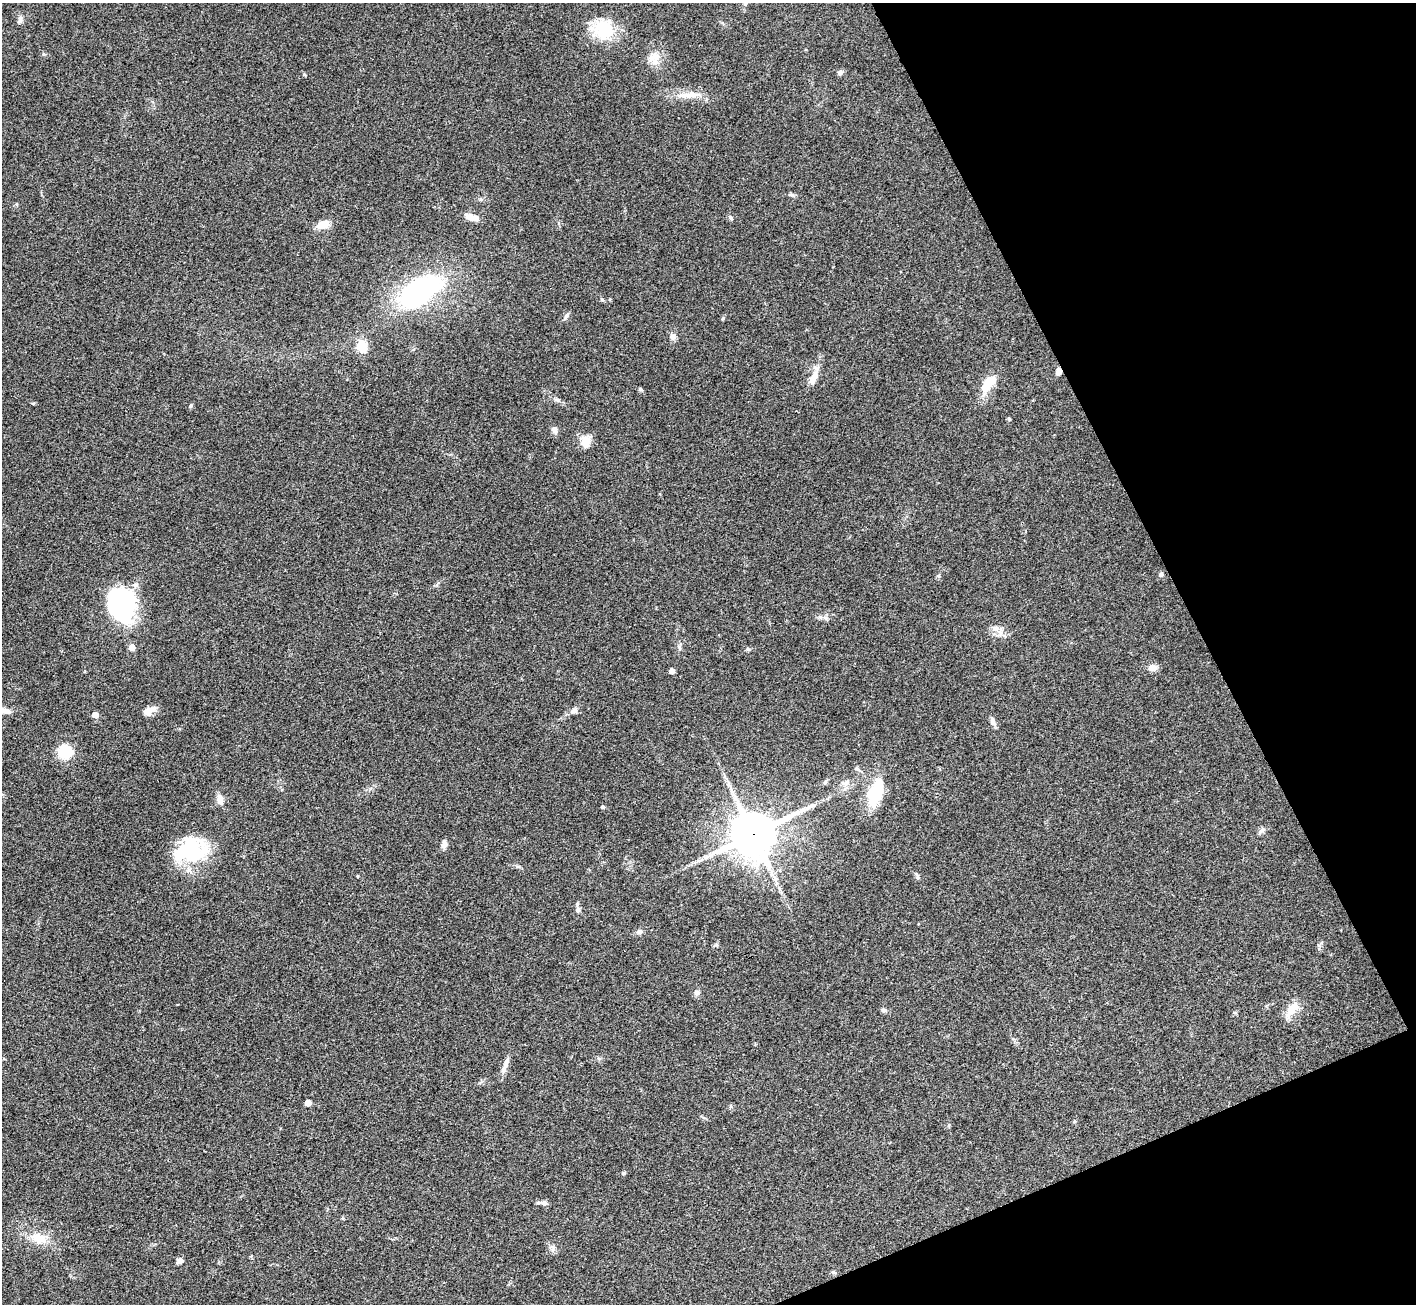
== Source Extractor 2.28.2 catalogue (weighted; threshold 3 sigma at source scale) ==
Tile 12 of 4 x 4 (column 4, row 3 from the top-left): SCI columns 4248-5661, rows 1590-2891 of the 5663 x 5651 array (HDU 1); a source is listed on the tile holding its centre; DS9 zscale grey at full resolution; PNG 1418 x 1306 px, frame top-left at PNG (2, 3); no overlay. Shown black and unused: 20% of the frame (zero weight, under 3 of 4 exposures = <1% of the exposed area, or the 3 px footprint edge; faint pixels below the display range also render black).
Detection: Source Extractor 2.28.2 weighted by HDU 2 'WHT'; one run over the whole footprint, this tile lists its part. Background 0.0954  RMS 0.0061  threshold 0.0276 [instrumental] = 3 sigma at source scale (4.5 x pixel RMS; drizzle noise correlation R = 1.50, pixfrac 1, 0.05/0.05 arcsec/px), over >= 5 px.
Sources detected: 63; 2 inside a brighter object's white glare — not listed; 2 inside a brighter listed object's ellipse — not listed separately; the other 59 listed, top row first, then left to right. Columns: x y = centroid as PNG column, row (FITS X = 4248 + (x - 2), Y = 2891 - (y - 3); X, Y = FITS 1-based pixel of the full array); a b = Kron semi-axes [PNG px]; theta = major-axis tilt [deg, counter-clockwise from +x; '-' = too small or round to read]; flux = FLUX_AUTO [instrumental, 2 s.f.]
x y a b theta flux
20 20 11 6 74 2.2
604 30 23 20 -17 28
655 58 20 11 87 7.3
840 73 6 6 - 1.4
691 95 24 8 5 7.5
791 195 6 4 -1 1.1
472 217 16 7 -16 6.4
730 218 7 5 -43 1.1
323 224 17 9 19 6.6
419 291 35 19 34 140
602 300 6 4 -18 0.73
566 316 11 3 59 1.2
723 318 6 4 58 0.73
672 337 9 7 -76 2.4
362 346 11 9 -82 12
1059 371 7 5 -86 3.2
812 380 12 9 82 4.5
988 383 19 12 83 8.6
640 389 5 4 - 1.3
557 400 7 5 -41 1.3
554 430 8 6 -70 2.8
586 442 16 11 -88 7.2
1161 574 5 5 - 1.9
121 607 33 28 88 75
825 617 7 4 -20 1.4
995 628 10 8 -8 3.8
132 647 5 4 - 8.1
1152 668 9 7 -3 4.5
672 671 4 4 - 3.8
5 711 16 6 -5 4.3
149 711 15 9 35 4.8
574 711 9 7 14 2.3
95 715 5 4 - 4.9
993 721 11 6 -73 2.5
66 752 17 16 - 15
857 769 9 3 -33 1.1
845 783 14 5 5 2.7
876 792 29 13 71 30
220 799 14 7 -79 4
603 807 4 3 - 1.1
1261 831 14 5 43 2
753 834 15 13 26 2200
444 844 9 6 78 3
189 852 42 22 10 43
706 857 8 5 33 1.8
917 877 10 4 -68 1.4
578 910 6 6 - 1.4
639 932 7 7 - 1.8
697 993 8 7 - 1.9
1292 1009 23 10 52 8.7
883 1010 6 5 - 1.4
505 1065 21 6 70 3.9
308 1103 5 5 - 7.9
623 1173 5 4 - 0.77
544 1203 10 6 -4 2.4
39 1238 25 14 -16 12
552 1248 12 5 -85 2
180 1261 6 6 - 2.4
833 1272 7 5 -1 1
Overlapping masked pixels (flux is a lower limit): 2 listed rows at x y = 1059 371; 753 834
Isophote crosses this tile's border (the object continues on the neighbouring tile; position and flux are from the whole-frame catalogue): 1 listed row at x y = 5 711
Unlisted compact peaks at least as high as the median listed source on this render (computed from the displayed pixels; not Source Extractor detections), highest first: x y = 191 405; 1009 419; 304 74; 938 576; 43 54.